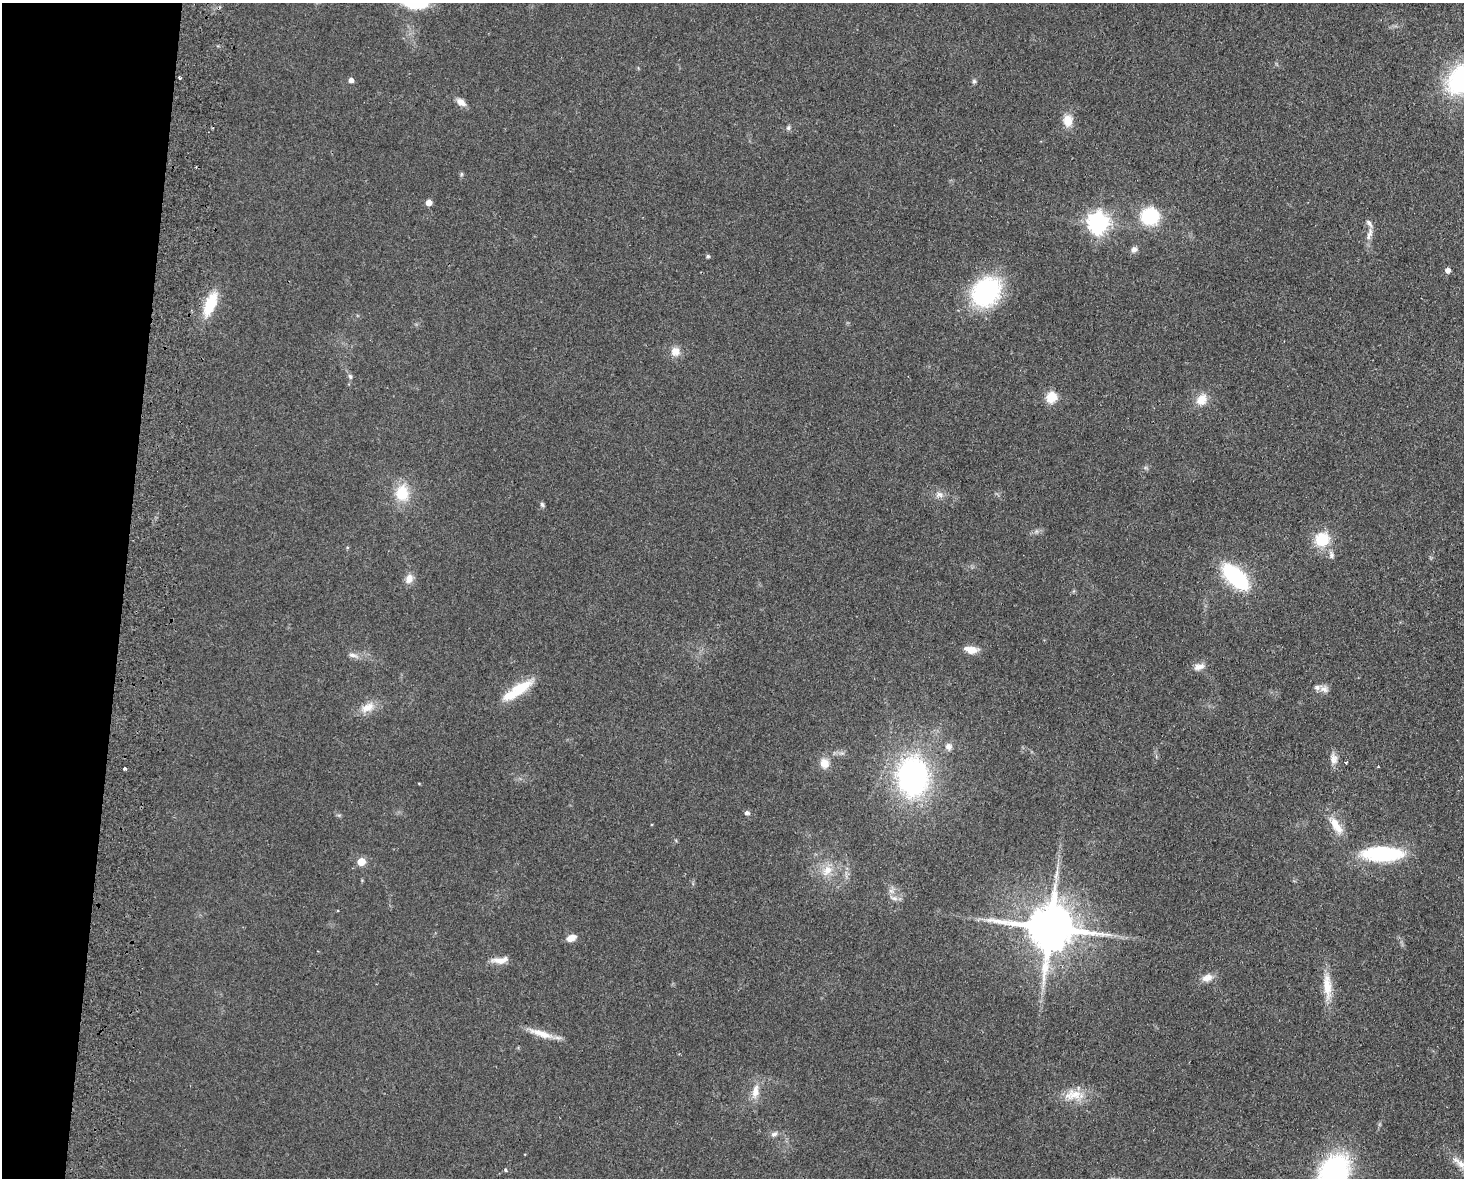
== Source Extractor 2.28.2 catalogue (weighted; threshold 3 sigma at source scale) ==
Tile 7 of 3 x 4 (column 1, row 3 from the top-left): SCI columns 170-1631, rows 1186-2361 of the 4838 x 4724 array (HDU 1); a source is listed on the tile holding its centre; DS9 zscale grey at full resolution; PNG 1466 x 1180 px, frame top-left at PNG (2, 3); no overlay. Shown black and unused: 8% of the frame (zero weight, under 2 of 3 exposures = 3% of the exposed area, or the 3 px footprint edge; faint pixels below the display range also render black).
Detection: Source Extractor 2.28.2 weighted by HDU 2 'WHT'; one run over the whole footprint, this tile lists its part. Background 0.0998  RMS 0.0086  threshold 0.0385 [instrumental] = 3 sigma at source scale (4.5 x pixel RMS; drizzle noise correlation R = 1.50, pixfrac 1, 0.05/0.05 arcsec/px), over >= 5 px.
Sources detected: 64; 3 inside a brighter listed object's ellipse — not listed separately; the other 61 listed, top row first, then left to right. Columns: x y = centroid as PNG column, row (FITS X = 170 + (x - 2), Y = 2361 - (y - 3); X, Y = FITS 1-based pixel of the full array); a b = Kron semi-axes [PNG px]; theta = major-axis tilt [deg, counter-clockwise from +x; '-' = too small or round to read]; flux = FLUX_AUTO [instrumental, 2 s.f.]
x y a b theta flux
415 3 25 11 -6 40
180 78 3 3 - 1.4
1462 79 35 24 46 130
351 80 5 4 - 4.7
974 81 7 5 -89 1.6
461 102 12 7 -35 6
1068 120 15 12 -87 11
788 128 7 5 76 1.8
461 174 6 4 90 1.3
428 203 5 4 - 8.3
1150 216 18 17 - 47
1098 223 8 8 - 550
1369 234 19 7 74 6.2
1134 249 8 7 - 3.9
708 256 4 4 - 1.6
1448 270 5 5 - 5.2
986 292 28 22 50 120
210 304 27 11 68 32
675 351 13 12 - 8
350 376 7 5 -72 2
1051 397 6 5 - 60
1202 399 17 12 57 12
402 493 20 17 -82 25
939 494 11 7 -19 4.6
542 505 8 5 -63 1.7
1322 539 17 16 - 27
1331 555 11 7 -81 3.5
1235 577 31 15 -43 81
409 579 12 9 64 6.9
971 650 18 9 -8 8.1
353 655 16 6 -13 4.4
1199 667 14 8 19 6
521 687 31 13 28 25
1324 689 12 7 -14 4.6
368 707 20 12 26 12
949 747 9 9 - 4.6
1334 759 15 9 -89 6.2
1346 762 3 3 - 2
824 763 12 11 - 9
124 769 3 3 - 3.7
912 776 39 31 -84 190
419 783 4 3 - 0.68
747 813 5 4 - 2.9
1336 825 28 10 -56 15
1382 854 41 14 -2 76
361 862 5 5 - 24
827 870 18 12 52 13
891 891 8 6 -43 3.3
894 898 10 6 -3 3.5
1050 927 15 13 -9 4700
571 938 10 7 21 8.2
500 960 21 8 4 8.9
1207 978 15 10 23 7.5
1327 987 38 11 -85 19
541 1033 35 8 -18 14
755 1092 21 9 79 10
1075 1094 24 15 -6 17
774 1134 10 7 39 3.1
1461 1164 37 9 -43 16
505 1170 4 3 - 1.3
1334 1172 27 20 62 190
Isophote crosses this tile's border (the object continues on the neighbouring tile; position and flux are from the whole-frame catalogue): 4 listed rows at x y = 415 3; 1462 79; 1461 1164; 1334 1172